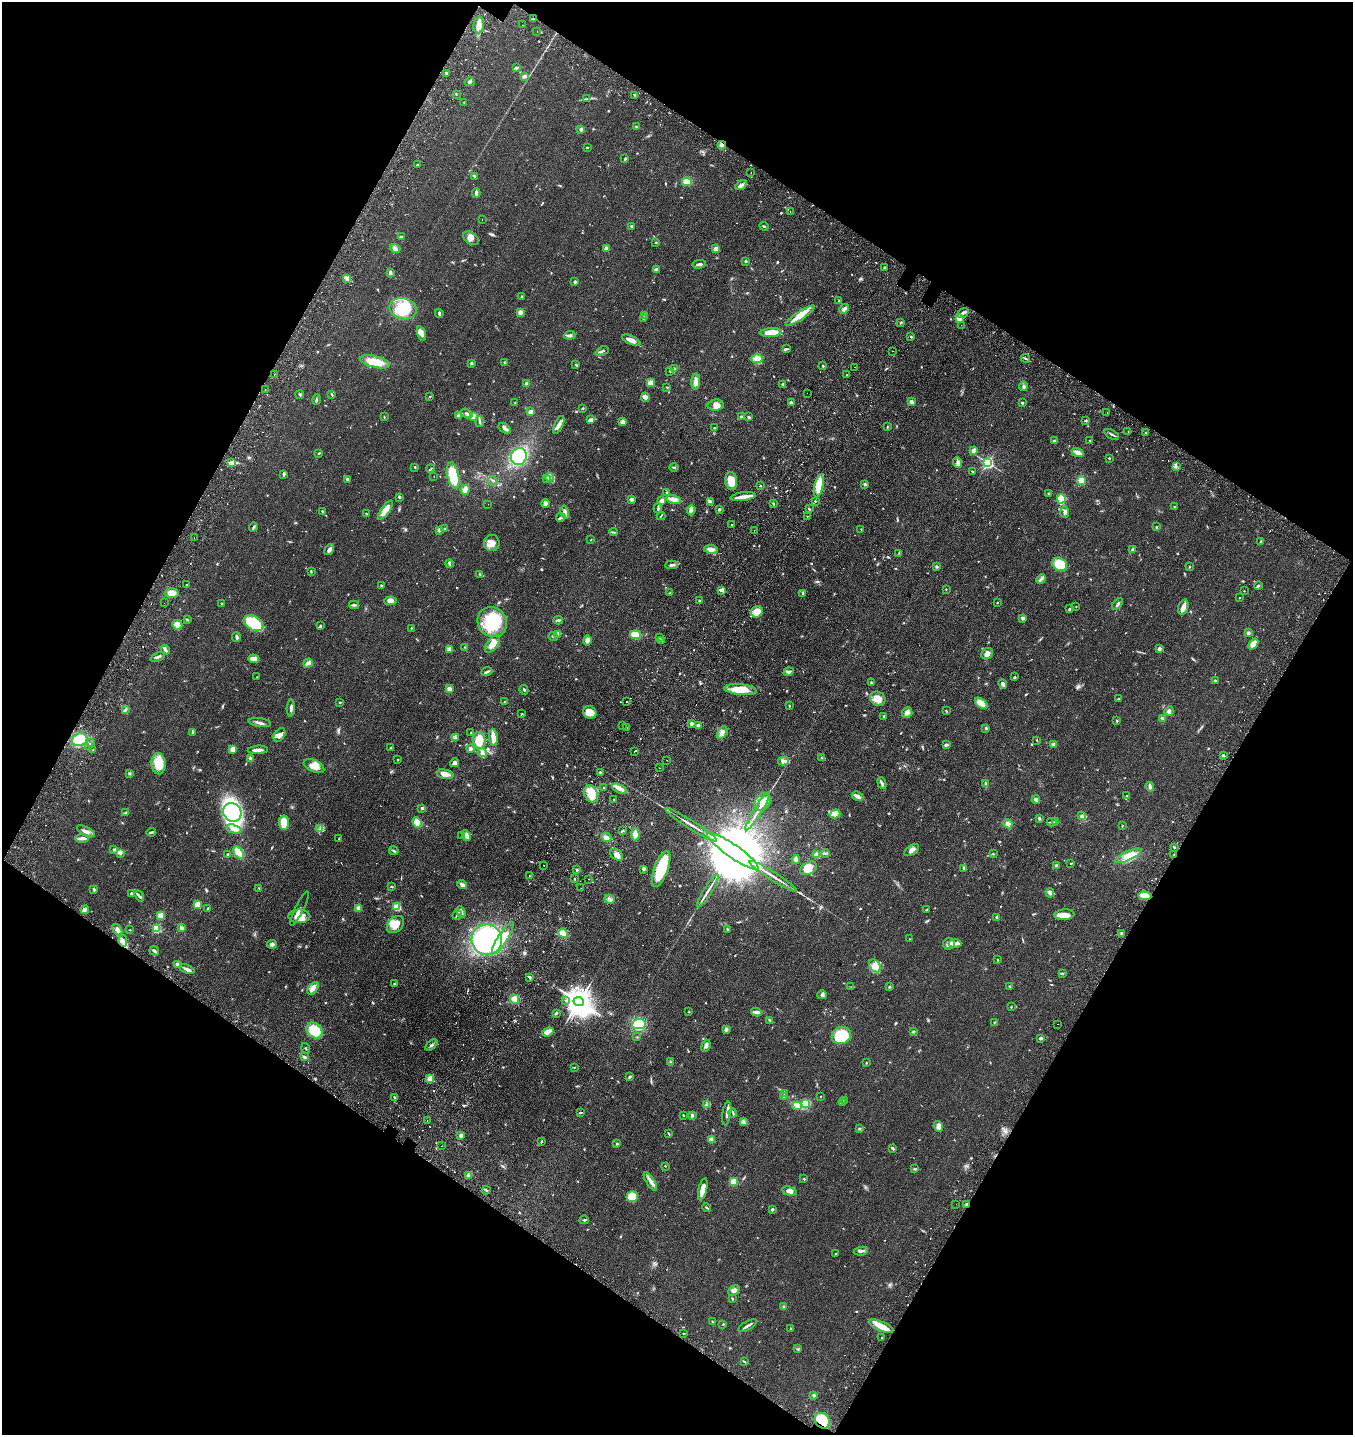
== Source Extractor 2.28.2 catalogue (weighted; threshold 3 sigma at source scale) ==
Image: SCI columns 401-5801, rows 160-5890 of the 6106 x 6096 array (HDU 1 of 3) = the unmasked area's bounding box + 8 px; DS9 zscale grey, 4 x 4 block average (1 PNG px = mean of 4 x 4 image px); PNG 1355 x 1437 px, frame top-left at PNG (2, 2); each listed source drawn as its Kron ellipse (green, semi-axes under 4 px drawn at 4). Shown black and unused: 47% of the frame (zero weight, under 2 of 3 exposures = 8% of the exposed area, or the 3 px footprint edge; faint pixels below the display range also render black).
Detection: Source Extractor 2.28.2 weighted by HDU 2 'WHT'. Background 0.0784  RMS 0.0077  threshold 0.0348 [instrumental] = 3 sigma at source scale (4.5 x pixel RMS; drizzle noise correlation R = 1.50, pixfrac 1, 0.05/0.05 arcsec/px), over >= 5 px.
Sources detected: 1028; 5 too faint to see at this stretch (4 x 4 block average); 5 inside a brighter object's white glare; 38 cosmic-ray / hot-pixel residue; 1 long thin detection or spike segment (spike, bleed or trail) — neither listed nor drawn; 19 coinciding with a brighter row at this scale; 35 inside a brighter listed object's ellipse — not listed separately; of the other 925, all 500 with FLUX_AUTO >= 2.56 (the completeness limit of this list) listed and drawn (425 fainter detections not listed), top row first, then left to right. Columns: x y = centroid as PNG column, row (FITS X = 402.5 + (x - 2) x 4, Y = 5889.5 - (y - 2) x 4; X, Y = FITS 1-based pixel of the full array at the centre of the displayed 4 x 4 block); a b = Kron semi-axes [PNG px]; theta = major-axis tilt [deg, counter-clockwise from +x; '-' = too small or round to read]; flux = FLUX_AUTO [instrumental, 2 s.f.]
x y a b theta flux
533 19 4 2 - 4.2
479 25 8 5 83 31
523 25 2 2 - 8
537 31 2 2 - 4.9
516 68 3 2 - 6.7
447 73 4 2 - 6.5
524 76 4 2 - 15
470 82 5 3 - 7.6
456 94 2 2 - 3.2
635 95 3 2 - 5.1
586 99 3 2 - 3.4
464 102 2 2 - 3.7
636 127 3 2 - 3.4
581 129 3 3 - 8.1
722 145 4 4 - 21
587 147 2 2 - 8.1
625 159 3 2 - 5.5
417 165 2 2 - 4.9
751 172 2 2 - 3.3
475 176 4 3 - 6.6
687 182 5 4 - 44
741 185 6 3 32 16
476 193 4 2 - 13
790 211 2 2 - 4.3
482 220 2 2 - 8.7
631 226 2 2 - 14
764 226 4 2 - 6.9
401 236 3 2 - 3.2
471 238 9 5 -34 27
656 242 3 2 - 2.9
606 248 3 3 - 17
395 249 5 3 - 11
716 249 2 2 - 110
746 261 2 2 - 8.5
699 264 7 2 10 14
884 268 2 2 - 3.4
656 270 3 2 - 4.5
390 273 4 2 - 14
346 279 3 2 - 5.3
575 282 3 2 - 6.2
521 296 2 2 - 3.4
839 300 3 2 - 3.3
403 309 14 10 -15 130
844 309 5 4 - 13
520 312 2 2 - 81
963 313 6 2 32 13
439 314 4 2 - 8.6
645 315 3 2 - 10
800 316 17 4 34 43
643 318 2 2 - 8.5
959 318 3 3 - 26
901 323 4 2 - 3.4
961 325 2 2 - 5.4
771 333 11 4 3 58
421 334 7 3 -73 22
570 335 5 2 - 8.7
911 337 2 2 - 4.1
631 340 10 4 -24 36
787 348 3 2 - 4.2
602 351 7 2 24 8.2
892 351 2 2 - 3.9
1025 358 5 2 - 4.5
757 359 6 4 11 31
375 362 15 5 -14 78
471 363 2 2 - 8.2
505 363 2 2 - 19
576 365 3 2 - 5.2
823 366 2 2 - 4
855 367 2 2 - 4.7
675 368 3 2 - 3.4
670 371 2 2 - 2.6
274 374 2 2 - 3.2
846 374 2 2 - 4.3
696 382 8 3 89 33
527 383 2 2 - 39
650 383 2 2 - 190
783 384 2 2 - 38
1023 386 4 3 - 11
667 387 3 2 - 2.7
265 390 2 2 - 7.1
807 393 2 2 - 3.6
332 394 4 2 - 4.3
300 395 4 2 - 5.6
430 397 2 2 - 3.1
645 397 5 4 - 16
317 399 5 2 - 4.9
912 402 3 2 - 27
515 403 3 2 - 3.6
791 403 4 3 - 6.6
1022 403 3 2 - 4.3
716 405 8 5 6 31
582 408 3 2 - 3.7
531 412 4 3 - 21
1107 413 2 2 - 2.9
467 414 6 2 -34 9.4
458 415 3 3 - 6
474 416 4 4 - 29
384 417 2 2 - 3.1
741 417 3 2 - 7.3
749 417 3 2 - 4.8
591 420 4 2 - 18
1086 420 4 2 - 4.3
480 422 5 2 - 7
622 422 3 3 - 19
559 425 9 3 65 22
887 427 3 2 - 2.7
505 428 7 3 -36 19
714 428 2 2 - 3.6
1128 432 2 2 - 5.4
1145 433 2 2 - 3.4
1112 434 8 2 -28 7.8
1055 441 3 2 - 8.2
1090 441 2 2 - 3
973 450 2 2 - 69
1078 452 6 2 -20 34
319 453 3 2 - 3.9
519 456 9 8 - 210
1109 458 2 2 - 3.1
231 463 4 3 - 9.7
957 463 5 3 - 12
988 463 2 2 - 970
1176 466 2 2 - 3.2
415 467 3 2 - 3.2
674 467 4 2 - 4.7
430 469 4 2 - 3.9
972 472 3 2 - 3.6
283 474 4 2 - 5
434 476 2 2 - 3.9
453 476 13 5 -78 190
550 477 4 3 - 14
347 479 3 2 - 6.2
546 479 4 2 - 4.5
1081 480 4 3 - 62
493 481 4 2 - 5.4
731 481 9 6 -83 62
865 484 2 2 - 23
760 485 2 2 - 2.9
819 486 12 4 77 130
465 490 5 3 - 34
666 492 2 2 - 3.8
1049 494 3 2 - 3.4
399 497 3 2 - 6.6
743 497 13 3 8 39
632 499 3 3 - 11
673 499 7 4 -14 26
1061 499 4 4 - 140
662 501 3 3 - 17
815 501 2 2 - 3.1
711 502 4 3 - 8.7
488 504 2 2 - 2.8
545 504 4 3 - 21
773 504 3 2 - 3.5
1174 507 2 2 - 6
658 508 5 2 - 7.9
719 509 4 3 - 5.4
809 509 2 2 - 5
385 510 11 3 54 56
691 510 5 3 - 15
322 511 3 2 - 4
565 512 6 3 -77 16
1065 512 5 3 - 11
366 514 2 2 - 5.7
661 516 4 2 - 4.1
807 516 2 2 - 2.9
561 517 5 2 - 13
731 524 2 2 - 4.1
253 527 5 2 - 5.5
1157 527 2 2 - 4.8
444 529 4 2 - 5.7
861 529 2 2 - 2.7
439 530 4 3 - 8.8
754 530 2 2 - 3.8
613 532 4 2 - 4.8
194 537 2 2 - 2.6
590 540 2 2 - 2.6
1261 542 3 2 - 4.4
492 543 8 8 - 37
711 549 7 3 -8 25
329 550 6 4 55 13
1132 550 4 2 - 4.6
899 553 3 2 - 2.7
449 563 4 2 - 8
1060 564 8 6 -33 110
672 565 6 2 3 9.5
936 567 3 2 - 5.1
1189 567 2 2 - 3.1
311 571 3 2 - 3.7
480 574 3 2 - 4.7
1041 579 5 2 - 8.6
186 585 2 2 - 3
381 585 2 2 - 3.8
1258 586 4 2 - 5.2
946 589 2 2 - 3.7
721 590 4 3 - 8.8
1244 591 2 2 - 3.7
172 593 7 5 4 42
670 593 4 2 - 3.7
803 593 3 2 - 3.4
1240 597 2 2 - 5.3
390 601 6 4 4 27
699 601 2 2 - 4.7
997 602 2 2 - 3.7
164 603 2 2 - 2.6
221 604 3 2 - 3.3
1118 604 7 2 50 8.2
354 605 5 2 - 9.5
1076 607 2 2 - 3.2
1183 607 8 5 72 27
1069 609 3 2 - 4.2
757 612 6 5 - 53
1023 618 3 3 - 10
187 620 3 2 - 2.8
558 620 5 2 - 6.9
492 622 16 14 -48 190
253 623 10 6 -29 230
177 625 5 4 - 56
320 626 3 2 - 3.9
411 628 2 2 - 2.6
1248 633 3 2 - 8.4
557 634 4 2 - 5.9
635 635 5 4 - 120
553 636 4 2 - 5.3
236 637 5 3 - 7.6
659 638 2 2 - 2.9
587 640 5 3 - 22
661 640 3 2 - 8.8
492 644 10 5 54 33
1253 644 6 4 51 27
465 647 2 2 - 3.1
449 649 4 4 - 17
1159 649 2 2 - 57
165 650 5 2 - 16
987 654 6 5 - 20
158 657 8 2 24 12
254 659 5 3 - 37
308 663 5 4 - 20
487 672 6 2 21 10
789 672 5 3 - 10
257 677 2 2 - 3
1015 677 2 2 - 5.8
1215 680 2 2 - 5.1
871 683 3 2 - 5.2
1003 684 4 3 - 12
449 689 4 3 - 26
740 689 16 5 -5 95
524 690 5 2 - 5.5
878 699 8 7 - 43
1118 699 2 2 - 4.3
340 702 2 2 - 12
504 702 2 2 - 3
627 702 2 2 - 4.3
981 703 7 4 -37 55
789 706 2 2 - 4
291 708 8 2 87 11
125 710 4 2 - 7.5
946 711 3 2 - 4.1
1169 711 5 4 - 12
590 712 7 6 - 53
907 712 5 5 - 19
522 714 2 2 - 2.7
884 717 3 2 - 7.3
1163 718 3 2 - 5.4
1117 721 2 2 - 5.1
260 723 11 3 -9 16
692 724 3 2 - 15
622 725 2 2 - 2.7
698 726 4 3 - 11
627 727 2 2 - 3.1
986 728 2 2 - 5.9
192 732 3 2 - 6.7
471 732 2 2 - 3
722 732 7 4 59 18
279 735 7 5 57 24
455 737 3 3 - 7
493 737 9 3 -84 59
80 740 8 6 21 110
1037 740 3 2 - 3.1
479 741 8 6 -86 63
90 742 3 2 - 8.9
1053 744 4 2 - 7.3
89 745 2 2 - 35
946 745 3 2 - 8.2
390 748 2 2 - 2.8
470 748 2 2 - 45
233 749 3 3 - 36
93 750 2 2 - 7
258 750 10 3 4 19
635 751 2 2 - 3.6
482 753 5 4 - 12
1223 755 3 2 - 5.4
822 757 2 2 - 2.8
250 758 3 3 - 8.8
397 760 2 2 - 2.8
667 760 2 2 - 7.5
783 761 5 4 - 13
455 763 5 3 - 11
159 764 10 7 -87 110
314 766 11 6 -23 35
660 768 2 2 - 6.7
600 772 3 2 - 4.9
129 773 3 2 - 3.2
445 774 8 4 -12 31
882 783 6 3 -67 10
985 784 2 2 - 3.1
1150 787 5 2 - 16
604 788 3 2 - 2.7
619 789 8 3 -27 24
591 794 9 6 -63 81
857 796 6 4 -28 16
1127 796 2 2 - 5.4
614 799 2 2 - 3.6
1036 800 4 3 - 14
763 802 9 7 60 62
422 808 2 2 - 28
758 811 22 2 58 26
232 812 10 8 -47 490
126 813 4 2 - 8.7
835 814 5 3 - 35
1081 816 4 3 - 8.2
1039 818 2 2 - 12
1052 822 5 2 - 6.5
1056 822 4 3 - 12
284 823 7 5 -87 67
417 823 5 4 - 72
1008 824 4 4 - 24
691 825 30 2 -32 34
1122 826 2 2 - 3
234 829 8 4 -14 20
320 829 4 2 - 6
623 830 3 2 - 3.9
86 831 10 3 -27 18
151 832 5 2 - 8.3
635 834 6 3 -86 39
461 835 2 2 - 6.9
466 836 6 3 -65 17
82 838 7 2 1 21
606 838 5 3 - 26
339 839 3 2 - 2.8
1174 847 2 2 - 3
114 849 3 2 - 3.8
912 850 8 4 32 27
394 851 5 2 - 6.1
733 851 31 6 -35 100000
121 853 3 2 - 4.3
239 853 7 3 -53 94
825 853 4 2 - 6.5
228 854 2 2 - 4.7
993 854 3 2 - 3.2
1174 854 2 2 - 3.1
617 855 7 5 -41 20
817 855 4 3 - 31
1128 856 14 4 25 46
796 860 4 2 - 21
1071 863 3 2 - 3.6
1056 865 2 2 - 7.6
544 866 2 2 - 3.6
809 868 9 6 29 43
964 868 3 3 - 6.4
644 869 4 3 - 6.5
661 869 19 7 70 200
577 870 3 2 - 4.9
529 876 2 2 - 20
773 876 28 2 -32 33
575 879 2 2 - 4.1
589 879 2 2 - 7
462 885 5 3 - 18
391 886 3 2 - 3.1
259 888 3 2 - 3.1
581 888 2 2 - 3.3
94 889 4 2 - 5.8
708 891 19 2 58 25
131 893 2 2 - 15
1050 893 4 3 - 8.5
139 896 6 2 -57 8.8
1145 896 7 4 -3 49
609 899 5 2 - 6.5
197 905 4 4 - 36
397 907 2 2 - 250
208 908 2 2 - 4
358 908 2 2 - 110
299 909 19 2 64 13
85 910 4 3 - 11
926 910 2 2 - 3.4
461 912 6 3 -66 11
457 915 5 2 - 6.1
1064 915 10 5 5 33
160 916 2 2 - 170
299 916 11 6 0 65
997 917 2 2 - 6.6
395 924 10 7 46 51
181 928 3 2 - 18
156 929 2 2 - 340
727 929 3 2 - 3.9
117 930 6 4 -57 19
130 930 2 2 - 2.7
563 933 5 3 - 73
1122 933 2 2 - 2.9
503 938 18 5 57 110
910 939 2 2 - 3.2
487 940 15 15 - 770
123 941 6 3 -83 14
272 944 5 4 - 11
949 944 6 5 - 27
955 944 6 3 -3 15
154 951 5 2 - 8.7
998 960 3 2 - 3
177 964 3 3 - 8.5
875 966 7 5 -51 25
187 969 8 3 -23 20
1062 973 3 2 - 3.1
530 977 4 2 - 6.9
394 984 2 2 - 4.6
1010 986 3 2 - 4.7
851 987 3 2 - 2.7
889 987 3 2 - 5.3
313 988 7 4 51 40
822 995 5 3 - 9.6
515 999 5 4 - 35
566 1000 2 2 - 3.5
579 1002 5 4 - 6700
1011 1007 2 2 - 2.6
689 1012 2 2 - 3.5
756 1012 5 3 - 13
556 1013 3 2 - 7.6
770 1020 3 2 - 4.1
994 1023 3 2 - 3
639 1024 7 5 6 170
1058 1024 2 2 - 10
726 1029 3 3 - 15
314 1030 9 7 -43 110
913 1031 3 2 - 5.1
548 1032 6 3 22 44
841 1036 10 8 21 160
637 1037 2 2 - 2.8
1041 1038 3 3 - 7.6
431 1045 7 2 40 7.8
706 1046 6 3 68 11
306 1048 5 2 - 2.9
304 1057 3 2 - 10
670 1062 2 2 - 3
866 1063 2 2 - 7.1
574 1067 3 2 - 2.6
630 1077 2 2 - 7.7
430 1079 2 2 - 220
784 1093 2 2 - 3.6
784 1096 3 2 - 10
395 1097 3 2 - 3.2
821 1097 2 2 - 2.9
844 1101 2 2 - 2.7
806 1103 3 3 - 100
842 1103 3 2 - 3.7
707 1104 3 2 - 4.4
797 1106 5 3 - 12
581 1113 4 2 - 4.4
727 1113 12 2 82 12
733 1113 4 2 - 4.3
683 1115 3 2 - 2.6
692 1115 3 3 - 6
427 1120 2 2 - 3.1
744 1122 4 2 - 5.2
938 1126 6 4 -75 21
859 1129 3 2 - 4.6
669 1134 3 2 - 2.6
461 1135 3 3 - 13
711 1139 3 3 - 13
542 1141 2 2 - 3.8
617 1144 3 2 - 3.8
442 1146 2 2 - 3.8
892 1148 4 2 - 6.7
665 1166 2 2 - 5.3
915 1169 4 2 - 4.2
469 1175 3 2 - 5
804 1179 2 2 - 3.1
650 1181 10 3 -57 19
733 1182 4 3 - 41
703 1189 11 4 76 43
486 1190 4 2 - 5.9
790 1191 7 4 -16 25
632 1197 5 5 - 130
956 1204 2 2 - 3.7
967 1204 2 2 - 30
707 1208 4 2 - 4.3
772 1209 2 2 - 7.9
584 1220 5 2 - 5.5
861 1251 7 2 8 8.2
836 1254 3 2 - 3.3
734 1291 6 4 41 17
732 1299 3 2 - 5.1
784 1307 4 2 - 5
713 1322 2 2 - 8.9
723 1324 2 2 - 4.4
748 1326 10 2 31 12
881 1326 13 5 -22 48
791 1328 2 2 - 3.1
684 1334 2 2 - 3.7
882 1338 2 2 - 3.8
798 1349 4 2 - 4.2
744 1361 4 2 - 3.9
814 1395 3 2 - 7.4
822 1421 8 7 - 160
Overlapping masked pixels (flux is a lower limit): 4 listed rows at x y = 722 145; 1174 854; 967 1204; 822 1421
Diffuse or blended objects may show on this block-average render without a row.